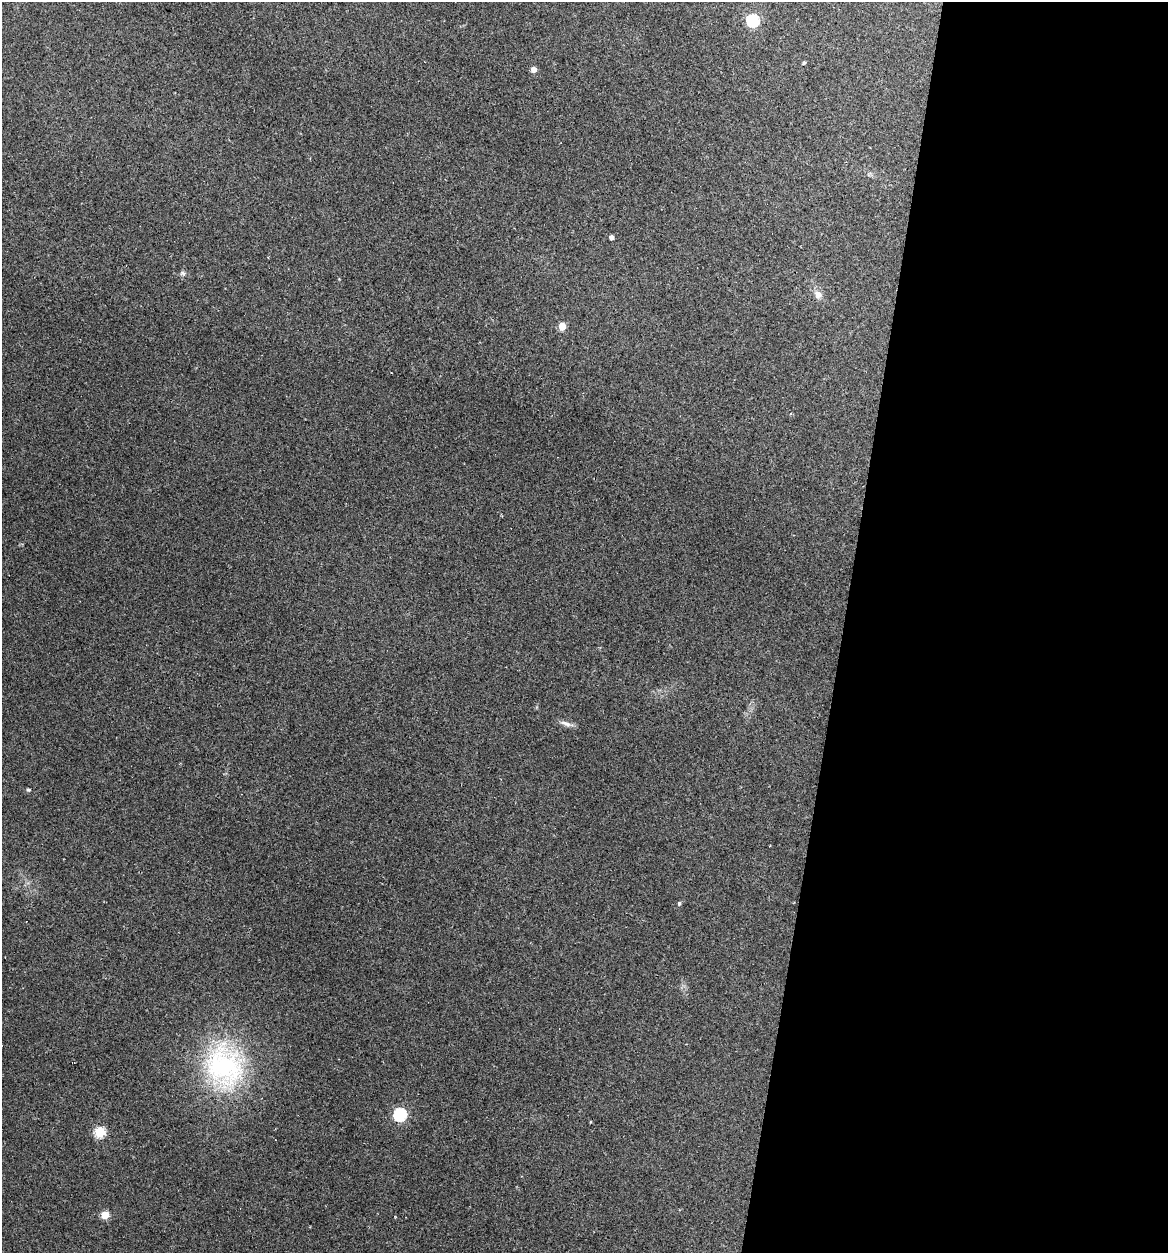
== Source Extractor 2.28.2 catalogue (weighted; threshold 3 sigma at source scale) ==
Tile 12 of 4 x 4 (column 4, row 3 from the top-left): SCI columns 3620-4785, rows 1252-2502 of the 5029 x 5032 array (HDU 1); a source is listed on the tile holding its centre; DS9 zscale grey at full resolution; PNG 1170 x 1255 px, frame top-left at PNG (2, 2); no overlay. Shown black and unused: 28% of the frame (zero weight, under 2 of 3 exposures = <1% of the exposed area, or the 3 px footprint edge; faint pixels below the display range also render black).
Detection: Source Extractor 2.28.2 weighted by HDU 2 'WHT'; one run over the whole footprint, this tile lists its part. Background 0.137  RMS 0.007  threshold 0.0314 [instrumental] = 3 sigma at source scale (4.5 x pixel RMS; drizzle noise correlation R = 1.50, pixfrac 1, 0.05/0.05 arcsec/px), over >= 5 px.
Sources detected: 15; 1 cosmic-ray / hot-pixel residue — not listed; the other 14 listed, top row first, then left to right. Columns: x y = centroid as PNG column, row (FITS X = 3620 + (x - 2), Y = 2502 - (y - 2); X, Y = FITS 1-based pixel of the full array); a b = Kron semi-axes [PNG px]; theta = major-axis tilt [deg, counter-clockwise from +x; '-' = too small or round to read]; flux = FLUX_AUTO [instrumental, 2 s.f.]
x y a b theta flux
753 20 6 6 - 93
804 62 4 3 - 1.2
533 69 5 5 - 4.8
611 237 4 4 - 3.3
183 273 8 6 -2 1.6
818 294 10 8 -45 4.6
562 326 5 5 - 19
566 724 16 6 -21 3.6
29 790 5 4 - 0.88
679 903 4 4 - 1.2
224 1066 62 51 -67 110
400 1114 6 6 - 100
100 1132 5 5 - 52
105 1215 5 5 - 21